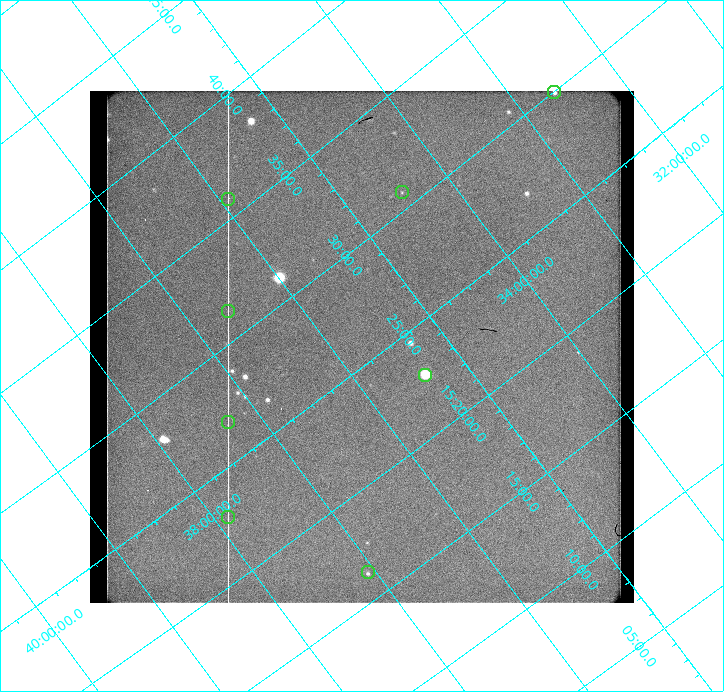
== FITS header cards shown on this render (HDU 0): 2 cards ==
NAXIS1  =                  544 / length of data axis 1
NAXIS2  =                  512 / length of data axis 2

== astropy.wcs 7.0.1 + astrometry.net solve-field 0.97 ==
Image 544 x 512 px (HDU 0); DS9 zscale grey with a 90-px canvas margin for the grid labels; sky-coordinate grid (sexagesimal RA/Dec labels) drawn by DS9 from the SOLVED WCS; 8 Tycho-2 reference stars matched to detected sources circled (green)
Header WCS: none
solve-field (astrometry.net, Tycho-2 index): SOLVED blind (the file carries no WCS)
Solved WCS: RA---TAN-SIP/DEC--TAN-SIP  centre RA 15:25:50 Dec +35:44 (231.46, +35.74 deg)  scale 37 arcsec/px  FOV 335.2' x 314.5'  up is +127 deg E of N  parity flipped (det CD > 0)
(file carries no celestial WCS; the grid is the blind solution)
Tycho-2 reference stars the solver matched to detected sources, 8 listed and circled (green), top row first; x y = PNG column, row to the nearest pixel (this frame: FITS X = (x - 90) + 1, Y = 512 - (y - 91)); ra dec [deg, ICRS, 3 dp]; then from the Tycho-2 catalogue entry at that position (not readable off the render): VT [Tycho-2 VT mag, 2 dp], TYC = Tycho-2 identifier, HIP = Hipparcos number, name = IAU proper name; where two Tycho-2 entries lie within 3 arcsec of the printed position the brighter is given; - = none
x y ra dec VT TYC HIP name
554 92 232.490 +32.619 8.44 2567-52-1 75881 -
402 192 232.692 +34.466 6.81 2567-151-1 75953 -
228 199 233.965 +35.924 8.30 2570-1469-1 76369 -
228 311 232.843 +36.617 6.45 2570-1520-1 76006 -
425 375 230.682 +35.395 8.66 2569-1473-1 75268 -
228 422 231.709 +37.295 8.63 2570-259-1 75606 -
228 517 230.726 +37.876 9.11 3052-1862-1 75285 -
368 572 229.089 +37.070 7.17 2569-193-1 74730 -